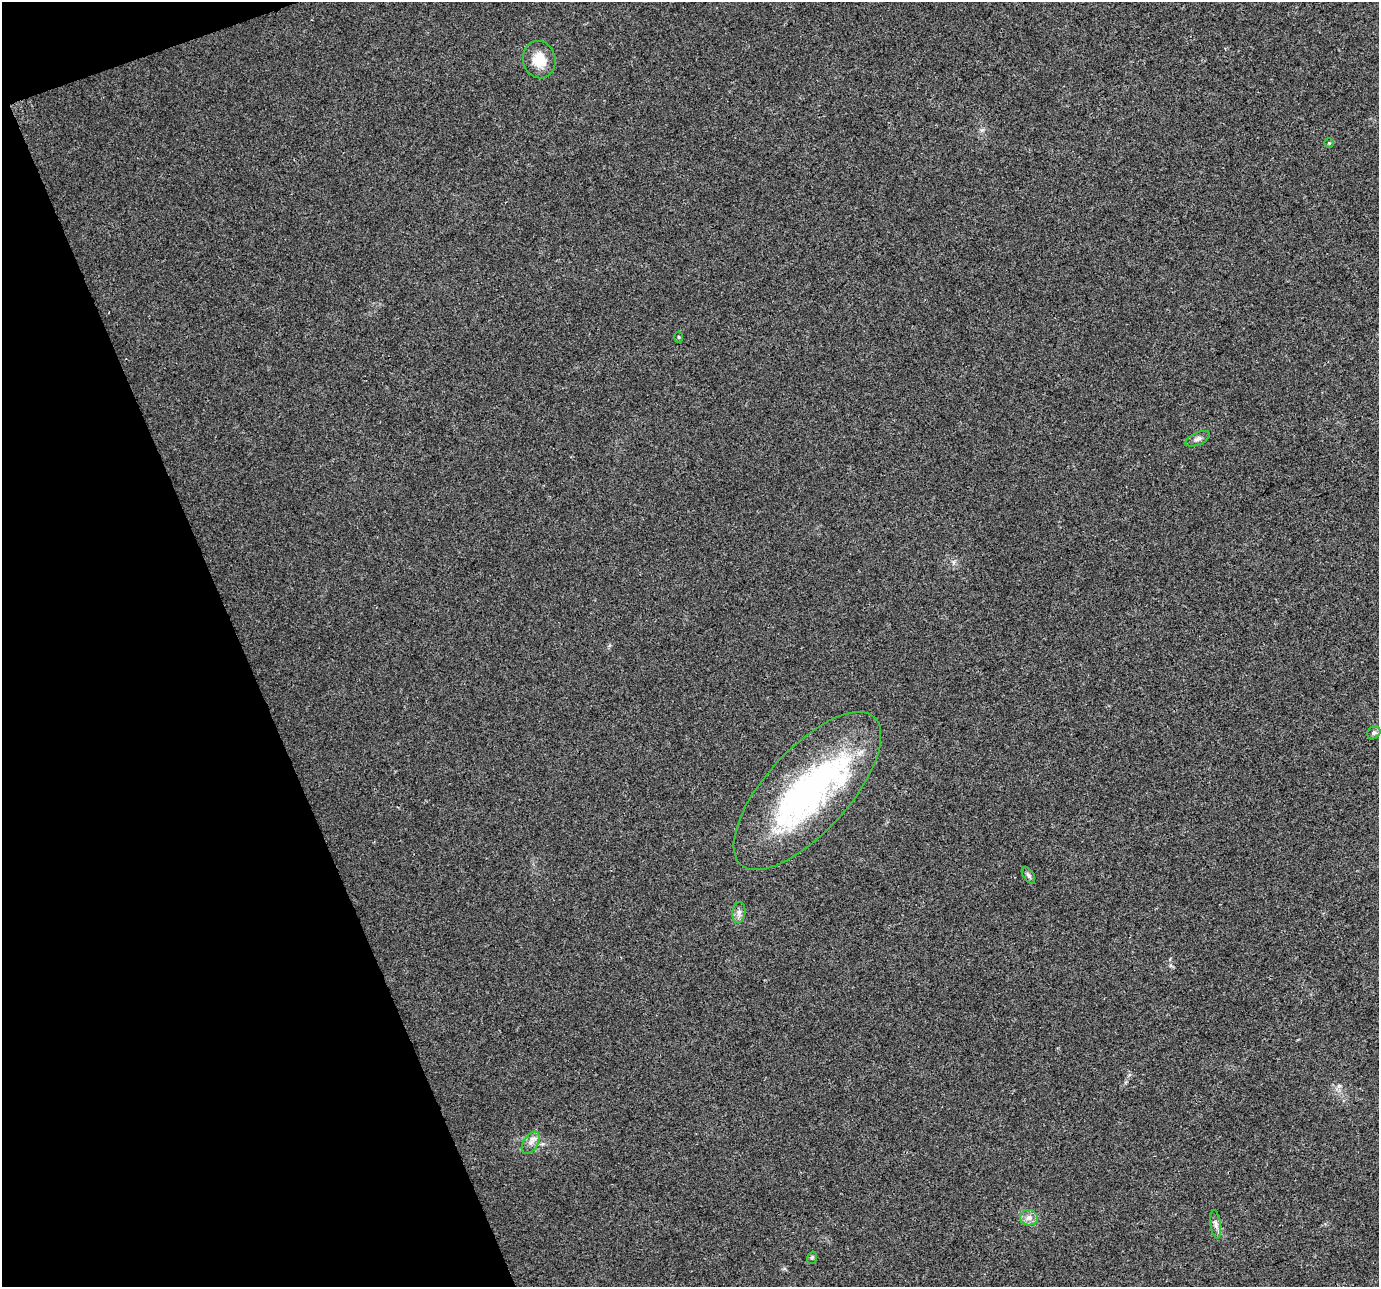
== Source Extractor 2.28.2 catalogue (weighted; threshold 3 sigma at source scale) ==
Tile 5 of 4 x 4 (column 1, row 2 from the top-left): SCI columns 3-1379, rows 2704-3988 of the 5509 x 5350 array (HDU 1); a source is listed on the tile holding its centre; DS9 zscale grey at full resolution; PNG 1381 x 1289 px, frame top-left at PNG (2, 2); each listed source drawn as its Kron ellipse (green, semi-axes under 4 px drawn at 4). Shown black and unused: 18% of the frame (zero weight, under 3 of 4 exposures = <1% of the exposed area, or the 3 px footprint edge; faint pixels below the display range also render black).
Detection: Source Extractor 2.28.2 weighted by HDU 2 'WHT'; one run over the whole footprint, this tile lists its part. Background 0.011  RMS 0.003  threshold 0.0136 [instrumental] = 3 sigma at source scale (4.5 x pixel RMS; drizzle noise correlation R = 1.50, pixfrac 1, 0.0396/0.0396 arcsec/px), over >= 5 px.
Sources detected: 14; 2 inside a brighter object's white glare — neither listed nor drawn; the other 12 listed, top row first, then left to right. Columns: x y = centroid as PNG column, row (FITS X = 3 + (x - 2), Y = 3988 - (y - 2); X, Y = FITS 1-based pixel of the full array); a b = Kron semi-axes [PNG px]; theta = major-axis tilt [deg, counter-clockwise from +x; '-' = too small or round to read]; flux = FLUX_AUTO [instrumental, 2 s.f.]
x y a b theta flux
539 60 19 16 -77 6.5
1329 143 4 4 - 0.31
678 337 5 3 - 0.3
1198 439 13 6 24 1.2
1374 733 7 6 - 0.8
807 791 100 42 48 88
1028 875 9 5 -58 0.78
739 912 10 6 84 1.3
531 1143 12 7 57 1.7
1029 1218 9 7 -7 1.9
1216 1224 14 5 -82 1.4
812 1258 6 4 70 0.47